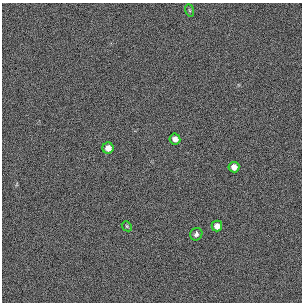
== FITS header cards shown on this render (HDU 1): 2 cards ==
NAXIS1  =                  300 / length of original image axis
NAXIS2  =                  300 / length of original image axis

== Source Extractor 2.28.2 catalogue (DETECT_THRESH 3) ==
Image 300 x 300 px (HDU 1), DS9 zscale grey, 1 PNG px = 1 image px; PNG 304 x 304 px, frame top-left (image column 1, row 300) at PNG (2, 3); each listed source drawn as its Kron ellipse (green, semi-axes under 4 px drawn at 4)
Background 384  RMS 66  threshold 199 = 3 sigma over >= 5 px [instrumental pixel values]
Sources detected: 7; all 7 listed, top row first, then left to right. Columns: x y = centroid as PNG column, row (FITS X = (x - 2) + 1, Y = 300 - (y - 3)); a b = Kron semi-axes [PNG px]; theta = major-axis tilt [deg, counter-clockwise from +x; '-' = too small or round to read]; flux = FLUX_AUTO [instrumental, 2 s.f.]
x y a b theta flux
189 10 6 4 -70 6000
175 139 5 5 - 21000
108 148 5 5 - 27000
234 167 5 5 - 25000
127 226 5 4 - 5300
217 226 5 5 - 25000
196 234 6 6 - 13000